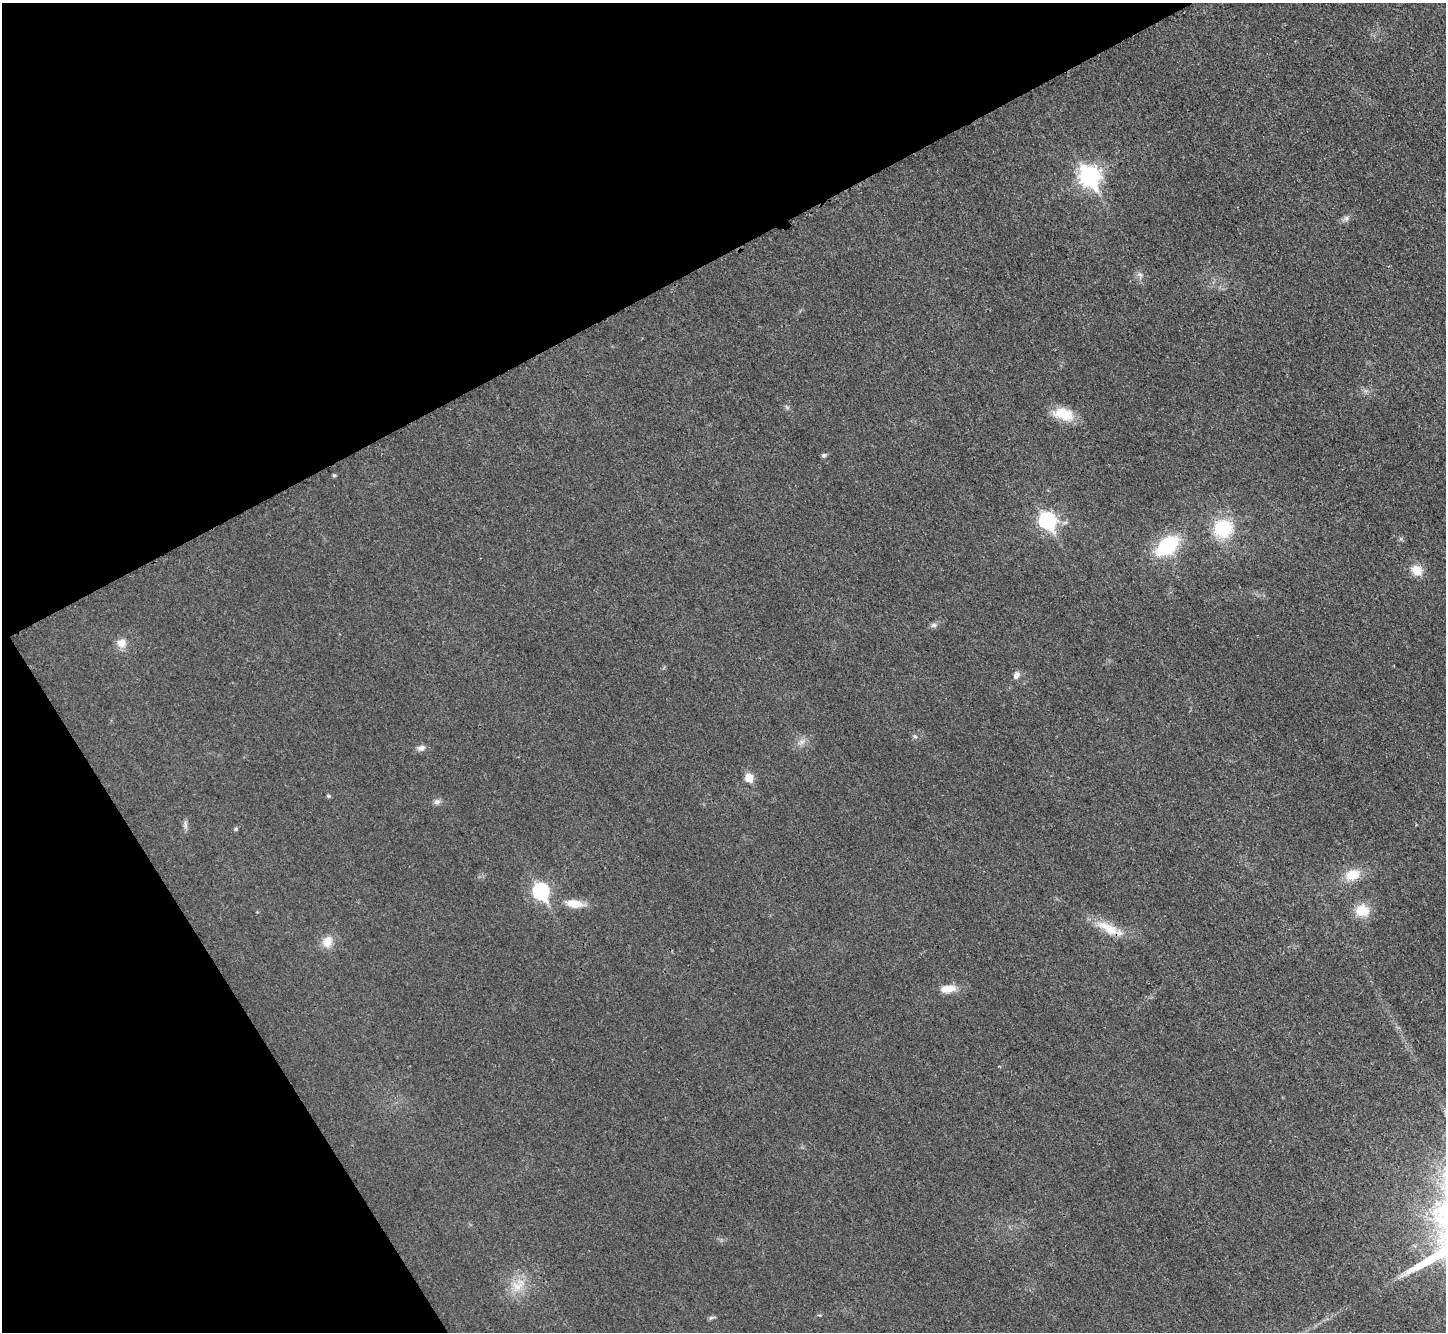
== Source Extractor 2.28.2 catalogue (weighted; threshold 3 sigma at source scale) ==
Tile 5 of 4 x 4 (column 1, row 2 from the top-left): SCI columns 18-1461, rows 2964-4293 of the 5798 x 5788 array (HDU 1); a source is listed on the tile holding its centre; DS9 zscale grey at full resolution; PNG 1448 x 1334 px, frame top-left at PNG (2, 3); no overlay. Shown black and unused: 28% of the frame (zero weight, under 3 of 4 exposures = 1% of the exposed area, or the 3 px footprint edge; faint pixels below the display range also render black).
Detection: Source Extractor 2.28.2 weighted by HDU 2 'WHT'; one run over the whole footprint, this tile lists its part. Background 0.0298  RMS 0.0057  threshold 0.0259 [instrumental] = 3 sigma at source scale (4.5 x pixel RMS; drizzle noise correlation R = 1.50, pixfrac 1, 0.05/0.05 arcsec/px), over >= 5 px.
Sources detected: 30; all 30 listed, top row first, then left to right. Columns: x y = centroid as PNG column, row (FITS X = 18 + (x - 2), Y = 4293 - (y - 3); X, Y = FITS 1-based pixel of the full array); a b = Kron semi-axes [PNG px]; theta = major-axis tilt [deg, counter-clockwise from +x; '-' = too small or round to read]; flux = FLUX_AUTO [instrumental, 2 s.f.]
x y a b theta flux
1089 176 9 8 - 260
1346 218 8 6 -89 1.7
1140 275 7 6 - 1.6
1063 414 26 15 -14 13
824 455 7 5 2 1.1
334 475 5 4 - 0.76
1047 521 9 7 -58 130
1223 528 17 17 - 30
1167 546 19 11 39 47
1417 570 13 11 -30 8.1
934 625 8 6 15 1.6
121 643 12 11 - 4.9
1016 675 9 7 63 2.5
915 736 6 5 - 1.1
802 742 9 6 36 2.4
421 748 11 7 13 2.5
749 778 6 5 - 15
328 796 5 5 - 0.95
437 802 8 7 - 2
185 825 13 4 -87 1.7
236 829 5 4 - 1
1352 875 19 13 19 11
541 891 8 7 - 110
575 904 20 9 -7 9.5
1362 911 15 13 -9 12
1108 928 36 13 -29 13
327 942 13 11 63 7.4
947 989 20 9 7 7.5
518 1285 26 14 42 12
711 1317 9 4 9 1.1
Overlapping masked pixels (flux is a lower limit): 1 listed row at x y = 1108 928